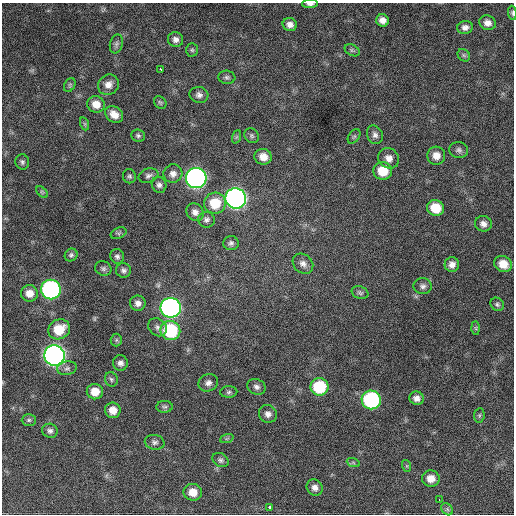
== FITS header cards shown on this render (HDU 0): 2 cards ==
NAXIS1  =                  512 / Axis length
NAXIS2  =                  512 / Axis length

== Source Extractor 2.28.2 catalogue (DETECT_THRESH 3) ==
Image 512 x 512 px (HDU 0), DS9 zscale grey, 1 PNG px = 1 image px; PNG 516 x 516 px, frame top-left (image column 1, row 512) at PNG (2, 3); each listed source drawn as its Kron ellipse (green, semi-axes under 4 px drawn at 4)
Background 828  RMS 23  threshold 68.7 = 3 sigma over >= 5 px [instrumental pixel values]
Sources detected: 92; all 92 listed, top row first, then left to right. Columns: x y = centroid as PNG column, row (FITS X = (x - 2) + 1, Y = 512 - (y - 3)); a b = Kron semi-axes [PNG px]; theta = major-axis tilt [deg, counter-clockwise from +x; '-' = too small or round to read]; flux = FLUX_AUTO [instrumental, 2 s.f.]
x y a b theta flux
310 4 8 4 3 5600
512 13 7 4 -86 2700
383 20 6 6 - 9200
487 23 8 7 - 9200
290 25 7 6 - 8200
465 27 8 6 11 7000
175 39 8 7 - 6700
116 44 9 6 76 4400
192 50 7 5 -88 2900
352 50 8 5 -29 3000
464 55 7 5 -45 2800
160 69 3 3 - 4200
227 77 8 6 -5 4000
70 85 7 5 61 2900
108 85 11 10 - 12000
199 95 9 8 - 6800
160 102 7 5 -51 2600
96 104 9 8 - 16000
114 114 10 7 -38 15000
85 124 7 4 -71 2300
375 135 9 7 -64 6400
138 136 7 6 - 3400
252 136 8 7 - 3800
354 136 8 5 53 2600
236 137 7 4 71 2400
459 150 9 8 - 5200
436 156 9 9 - 14000
263 157 9 7 -13 15000
389 158 11 9 -39 11000
22 162 8 6 -74 4000
383 171 9 9 - 34000
173 174 9 9 - 8800
129 176 7 6 - 3500
148 176 10 7 18 5200
196 178 10 10 - 740000
159 185 8 7 - 5500
42 192 7 4 -45 2400
236 198 10 10 - 770000
215 203 11 10 - 41000
436 208 8 8 - 36000
195 212 9 8 - 8100
206 220 8 8 - 4900
483 224 8 7 - 8000
118 233 8 5 24 3400
231 243 7 7 - 4500
71 255 7 6 - 3600
117 256 7 6 - 4800
303 264 11 9 -41 8900
452 264 7 7 - 8800
503 264 9 8 - 22000
103 268 8 7 - 4100
124 270 7 7 - 5200
423 286 9 8 - 5900
51 289 10 9 - 400000
29 293 8 8 - 15000
360 293 8 6 -17 3800
138 303 8 7 - 7700
497 304 7 6 - 3400
171 308 10 10 - 610000
157 327 10 8 -40 6500
476 328 7 4 -88 2200
59 329 11 9 27 39000
170 331 10 9 - 110000
116 340 6 5 - 2700
54 355 10 10 - 920000
120 363 8 7 - 6400
67 368 10 6 9 5300
111 379 7 6 - 3400
208 383 10 8 22 7500
257 387 9 7 -26 6100
319 387 9 8 - 81000
95 392 8 7 - 19000
229 392 8 5 2 3500
417 398 7 6 - 7700
371 400 9 9 - 230000
165 407 8 6 0 3500
113 410 8 7 - 15000
268 414 9 8 - 7900
479 415 7 5 83 3200
29 420 7 6 - 3300
50 431 8 7 - 5300
227 438 7 4 19 2500
155 442 10 7 -10 5200
221 460 8 6 -30 4300
353 462 7 4 -20 2500
407 466 6 4 -72 1800
431 478 9 8 - 15000
315 488 8 7 - 8200
193 492 9 8 - 17000
439 499 3 2 - 2500
269 507 4 3 - 27000
447 509 7 5 -47 3200
At the frame edge (FLAGS 8, measured only in part): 2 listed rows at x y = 310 4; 512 13